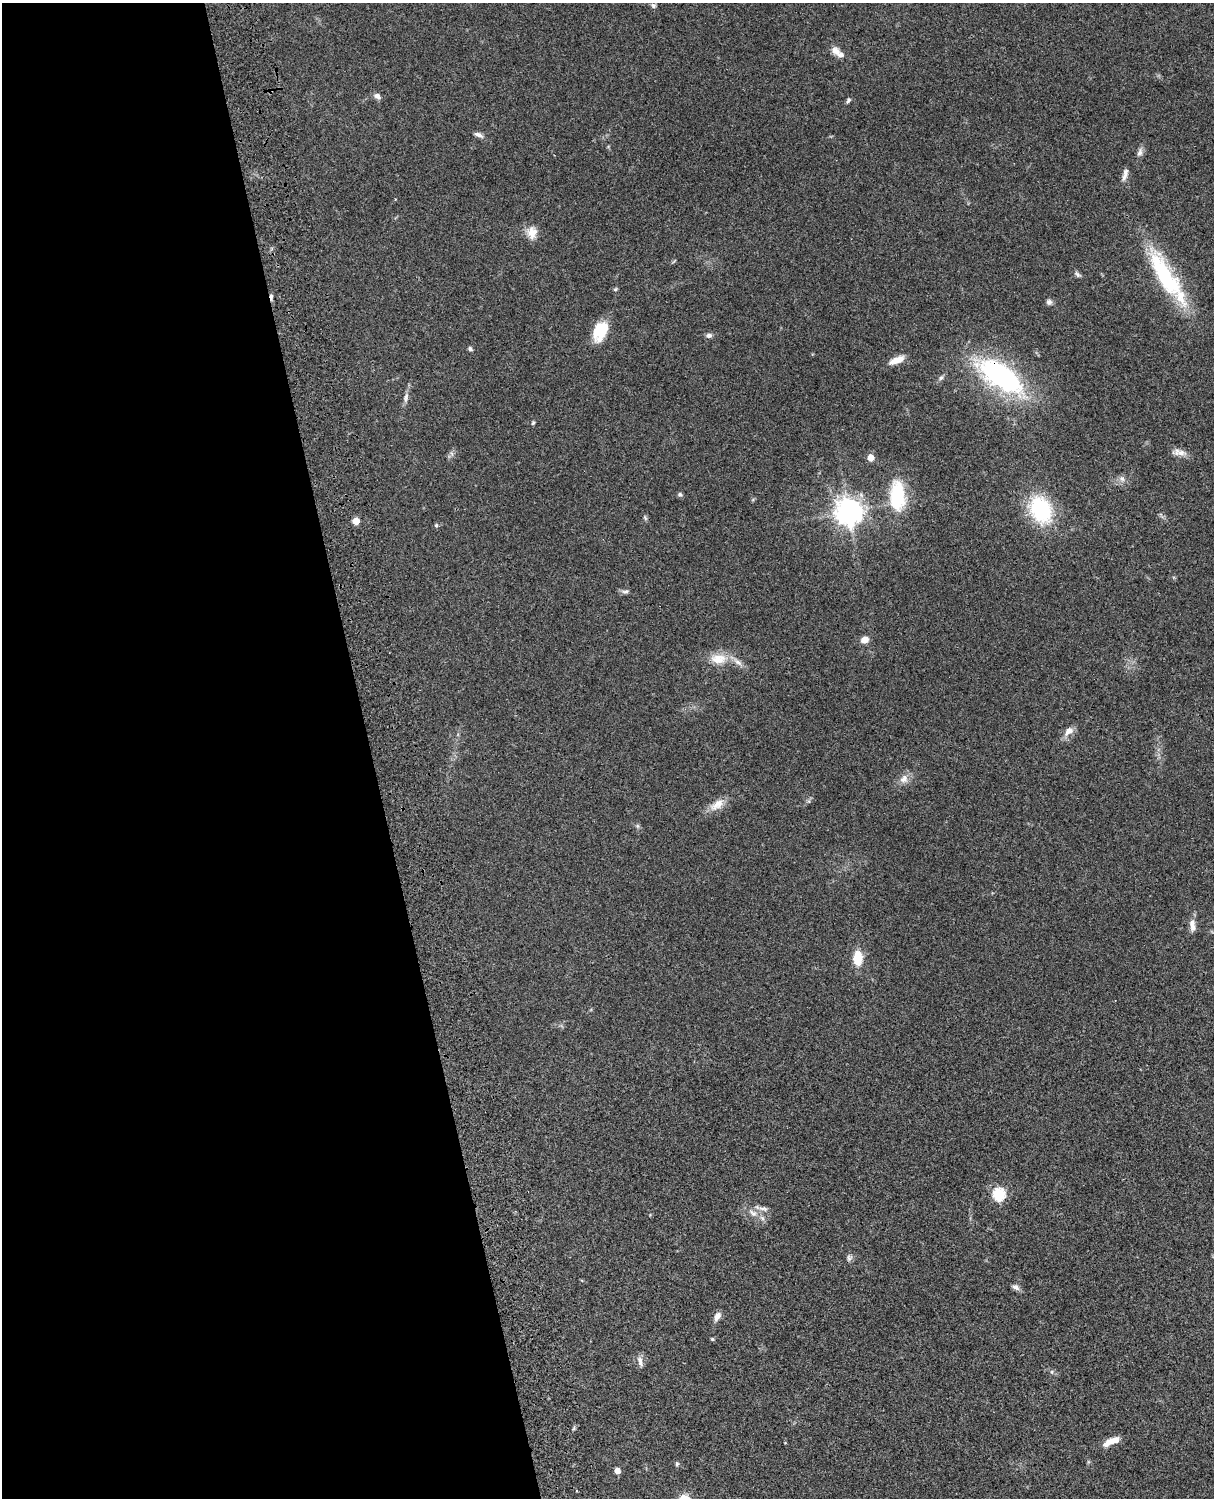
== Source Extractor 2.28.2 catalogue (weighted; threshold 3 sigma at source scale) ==
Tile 5 of 4 x 3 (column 1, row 2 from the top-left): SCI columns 121-1332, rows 1774-3269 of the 5087 x 4929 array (HDU 1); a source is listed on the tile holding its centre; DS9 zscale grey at full resolution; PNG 1216 x 1500 px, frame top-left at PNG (2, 3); no overlay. Shown black and unused: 31% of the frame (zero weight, under 3 of 4 exposures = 6% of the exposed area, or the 3 px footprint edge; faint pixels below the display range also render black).
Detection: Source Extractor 2.28.2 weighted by HDU 2 'WHT'; one run over the whole footprint, this tile lists its part. Background 0.077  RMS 0.0059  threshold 0.0267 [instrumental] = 3 sigma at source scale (4.5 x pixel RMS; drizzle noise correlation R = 1.50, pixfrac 1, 0.05/0.05 arcsec/px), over >= 5 px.
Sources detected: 54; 1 cosmic-ray / hot-pixel residue — not listed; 2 inside a brighter listed object's ellipse — not listed separately; the other 51 listed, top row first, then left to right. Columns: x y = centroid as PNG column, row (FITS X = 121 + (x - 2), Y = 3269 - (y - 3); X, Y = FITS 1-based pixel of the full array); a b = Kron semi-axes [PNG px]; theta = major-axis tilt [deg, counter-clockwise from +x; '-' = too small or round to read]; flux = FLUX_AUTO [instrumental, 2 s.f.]
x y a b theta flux
653 5 7 6 - 1.3
836 51 12 9 -36 4
377 96 9 6 -30 2.5
848 100 7 5 62 1.1
478 135 12 5 -23 2.2
1140 152 12 7 75 2.3
1125 172 14 7 88 2.8
532 232 16 12 87 6.1
1077 274 10 5 -55 1.4
1165 276 68 19 -59 56
615 289 5 4 - 0.79
1049 302 7 7 - 1.7
600 331 22 13 66 18
709 335 8 6 11 1.8
470 349 6 5 - 1.1
897 360 19 7 23 6.1
1001 376 51 22 -35 100
941 378 7 5 61 1.4
406 397 15 5 79 2.6
533 423 5 4 - 0.76
1181 453 14 8 -5 3.8
871 457 5 5 - 8.2
1122 479 8 6 -68 1.9
680 494 6 6 - 1.2
897 496 35 17 -88 30
1041 510 28 20 -68 45
849 512 9 8 - 610
645 518 8 4 -54 0.88
356 521 5 5 - 7.7
436 525 6 4 69 0.91
626 591 11 5 9 1.6
865 640 9 7 20 4.2
718 659 25 14 1 11
1069 731 15 9 40 4.3
904 779 12 11 - 4.1
717 805 23 11 39 6.8
637 826 6 5 - 0.98
1192 926 16 7 -84 4.4
858 958 16 10 88 11
999 1194 6 6 - 66
763 1208 16 6 -4 2.8
753 1213 14 7 -35 4
849 1258 9 7 82 1.7
1016 1287 10 6 -24 2.1
717 1316 11 6 60 3.6
712 1339 5 4 - 0.75
640 1361 15 6 -73 2.6
1052 1372 6 4 -72 0.82
1111 1441 21 7 24 6.4
677 1464 6 4 -82 1
617 1471 5 4 - 5.3
Overlapping masked pixels (flux is a lower limit): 1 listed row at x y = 1001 376